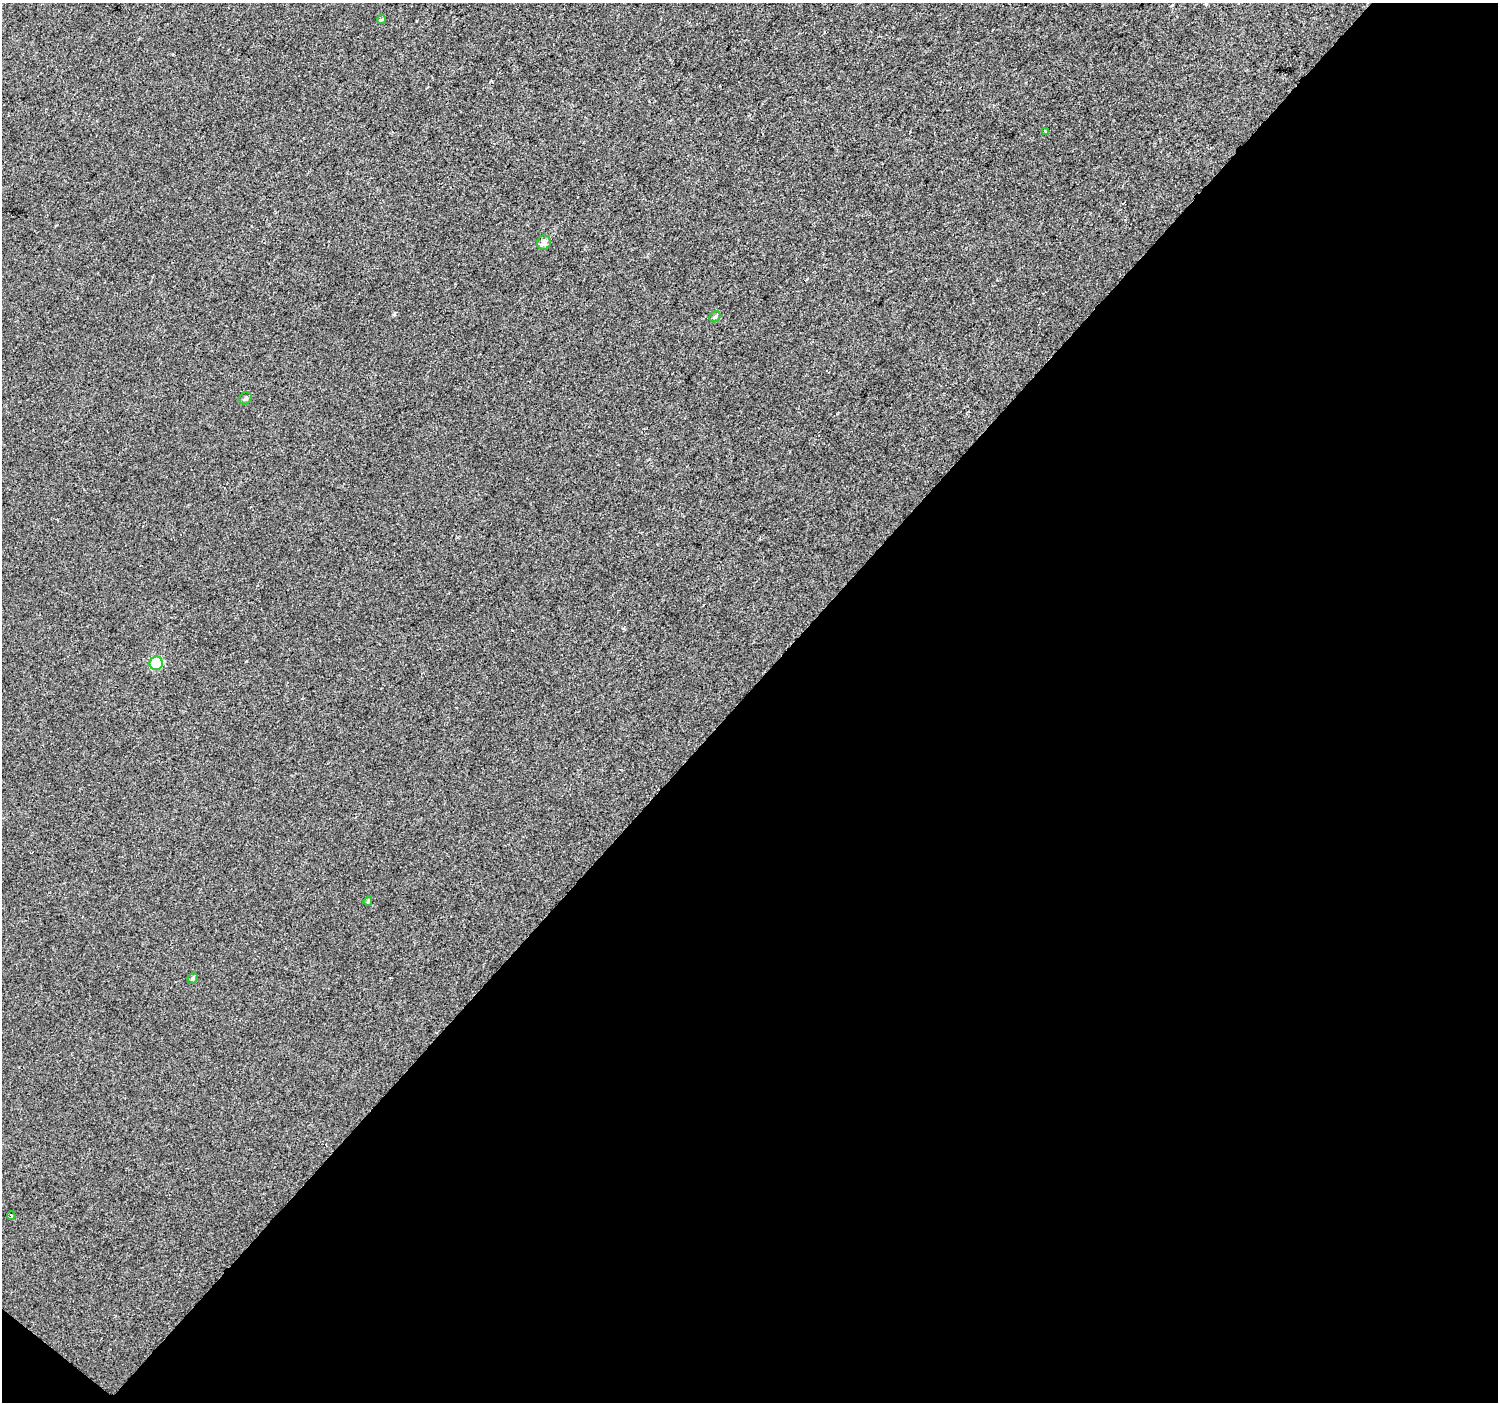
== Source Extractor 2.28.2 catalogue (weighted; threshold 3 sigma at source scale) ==
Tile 4 of 2 x 2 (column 2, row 2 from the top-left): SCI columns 1497-2992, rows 92-1491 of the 2992 x 3001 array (HDU 1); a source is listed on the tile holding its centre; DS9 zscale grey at full resolution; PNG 1500 x 1404 px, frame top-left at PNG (2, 3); each listed source drawn as its Kron ellipse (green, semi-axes under 4 px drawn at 4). Shown black and unused: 51% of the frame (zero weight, under 2 of 3 exposures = <1% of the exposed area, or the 3 px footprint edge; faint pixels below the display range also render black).
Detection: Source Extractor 2.28.2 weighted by HDU 2 'WHT'; one run over the whole footprint, this tile lists its part. Background 0.0124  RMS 0.0077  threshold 0.0347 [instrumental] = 3 sigma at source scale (4.5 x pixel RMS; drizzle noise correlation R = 1.50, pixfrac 1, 0.0396/0.0396 arcsec/px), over >= 5 px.
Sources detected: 11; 2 cosmic-ray / hot-pixel residue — neither listed nor drawn; the other 9 listed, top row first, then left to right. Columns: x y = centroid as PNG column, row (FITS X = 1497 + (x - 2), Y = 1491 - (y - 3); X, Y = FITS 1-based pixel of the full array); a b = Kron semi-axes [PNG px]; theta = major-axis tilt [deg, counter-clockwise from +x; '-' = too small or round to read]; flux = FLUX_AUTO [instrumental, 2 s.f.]
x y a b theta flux
382 19 4 3 - 2.4
1046 132 3 3 - 1.1
544 243 7 6 - 3.9
715 317 6 5 - 1.3
246 398 6 5 - 1.7
156 663 7 6 - 30
368 901 5 4 - 1.1
193 978 5 5 - 1.6
11 1216 4 3 - 0.81